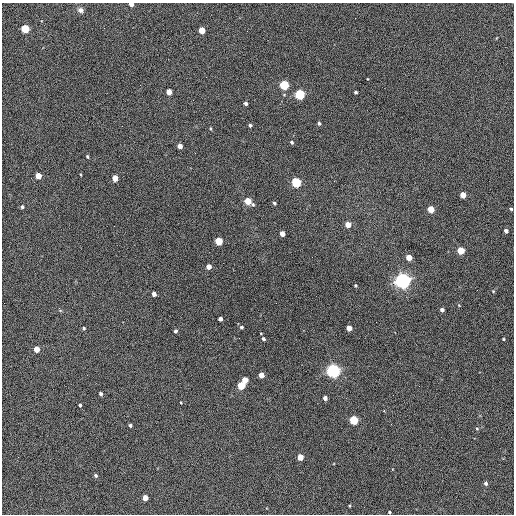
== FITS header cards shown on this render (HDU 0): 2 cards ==
NAXIS1  =                  512 / Axis length
NAXIS2  =                  512 / Axis length

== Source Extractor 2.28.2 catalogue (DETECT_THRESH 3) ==
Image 512 x 512 px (HDU 0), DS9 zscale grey, 1 PNG px = 1 image px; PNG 516 x 516 px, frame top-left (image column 1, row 512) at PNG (2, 3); no overlay
Background 451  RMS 22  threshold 67.1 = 3 sigma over >= 5 px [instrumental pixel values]
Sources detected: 64; all 64 listed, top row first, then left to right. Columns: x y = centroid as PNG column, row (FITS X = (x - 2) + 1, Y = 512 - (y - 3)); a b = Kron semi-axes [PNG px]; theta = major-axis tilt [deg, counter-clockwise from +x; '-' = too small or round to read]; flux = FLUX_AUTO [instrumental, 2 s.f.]
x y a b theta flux
131 4 4 3 - 7900
80 10 7 6 - 5800
25 29 5 4 - 86000
202 30 4 4 - 32000
206 77 2 2 - 580
284 85 5 4 - 150000
169 92 4 4 - 17000
356 92 3 3 - 2700
300 94 5 4 - 200000
246 103 3 3 - 4200
319 123 4 3 - 2500
250 125 3 3 - 3100
211 128 4 2 - 1600
292 142 4 3 - 2600
180 146 4 4 - 12000
87 156 4 3 - 1900
81 175 4 2 - 1100
38 176 4 4 - 25000
115 178 4 4 - 22000
296 183 5 4 - 180000
463 195 4 4 - 21000
248 201 5 4 - 35000
274 203 4 4 - 2500
253 205 5 4 - 2100
22 207 4 4 - 2600
431 209 4 4 - 40000
511 209 3 3 - 1900
348 225 4 4 - 21000
506 231 4 4 - 6600
282 234 4 4 - 15000
219 241 5 4 - 69000
460 251 5 4 - 49000
312 257 2 2 - 610
409 257 4 4 - 26000
208 267 4 4 - 13000
403 281 6 6 - 940000
355 285 3 3 - 1900
493 291 4 4 - 1400
154 294 4 4 - 8700
442 310 4 3 - 5300
220 319 4 4 - 5600
241 327 4 4 - 2700
84 328 4 3 - 1900
349 328 4 4 - 17000
175 331 4 3 - 3600
263 339 4 4 - 3600
503 339 3 3 - 1500
36 349 4 4 - 25000
333 371 5 5 - 650000
261 375 4 4 - 18000
245 380 4 4 - 24000
241 386 5 4 - 65000
101 394 4 3 - 3300
325 398 4 4 - 6200
80 405 3 3 - 2400
354 420 5 4 - 110000
130 425 3 3 - 3100
477 429 5 4 - 1600
300 457 4 4 - 28000
96 476 4 3 - 2700
486 483 4 4 - 3600
145 498 4 4 - 16000
349 506 3 3 - 1400
389 512 3 3 - 1800
At the frame edge (FLAGS 8, measured only in part): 1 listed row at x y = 131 4